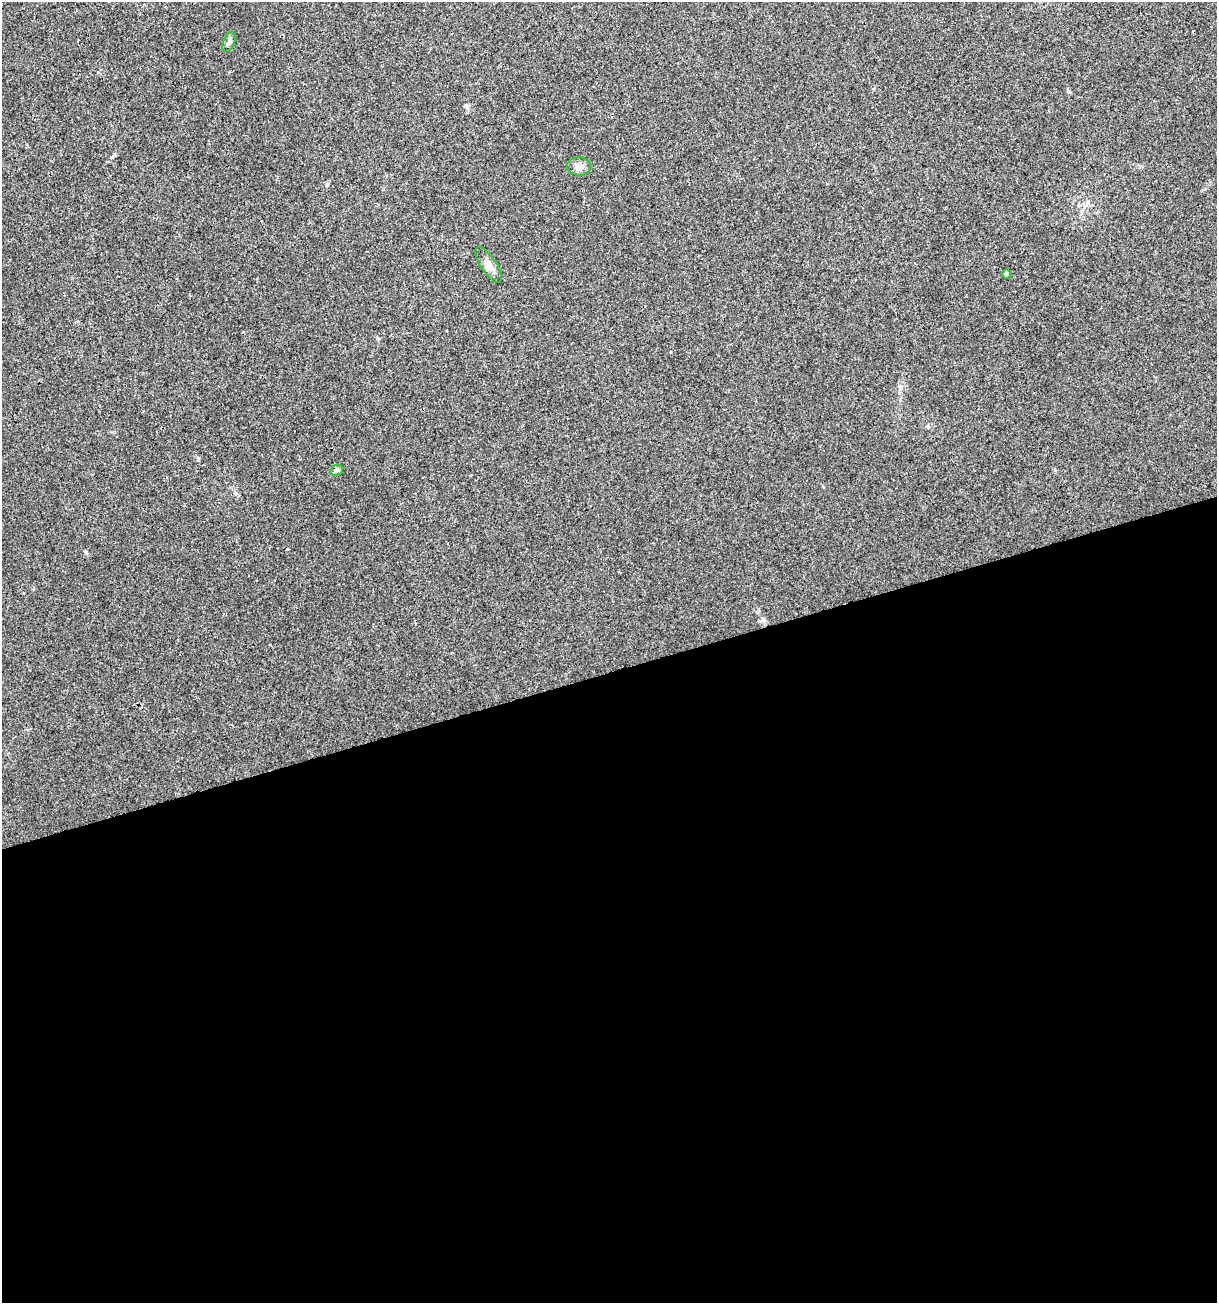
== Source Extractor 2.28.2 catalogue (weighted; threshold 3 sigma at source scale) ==
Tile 15 of 4 x 4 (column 3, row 4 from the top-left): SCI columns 2532-3746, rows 1-1301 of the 5012 x 5207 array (HDU 1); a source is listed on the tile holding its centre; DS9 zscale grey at full resolution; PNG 1219 x 1305 px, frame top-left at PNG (2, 2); each listed source drawn as its Kron ellipse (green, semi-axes under 4 px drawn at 4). Shown black and unused: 48% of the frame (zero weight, under 3 of 4 exposures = <1% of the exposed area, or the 3 px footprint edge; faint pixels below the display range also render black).
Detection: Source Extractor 2.28.2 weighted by HDU 2 'WHT'; one run over the whole footprint, this tile lists its part. Background 0.00294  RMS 0.0027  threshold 0.0121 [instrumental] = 3 sigma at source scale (4.5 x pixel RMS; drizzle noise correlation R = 1.50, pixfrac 1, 0.0396/0.0396 arcsec/px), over >= 5 px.
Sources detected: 5; all 5 listed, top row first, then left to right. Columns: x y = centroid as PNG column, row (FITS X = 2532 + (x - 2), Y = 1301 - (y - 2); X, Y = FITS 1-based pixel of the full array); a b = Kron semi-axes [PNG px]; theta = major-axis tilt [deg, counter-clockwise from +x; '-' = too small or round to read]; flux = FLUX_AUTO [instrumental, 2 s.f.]
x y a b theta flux
229 42 10 5 68 0.83
579 166 12 9 -1 1.7
489 265 20 8 -56 1.9
1006 274 4 4 - 0.65
336 470 7 5 24 0.52